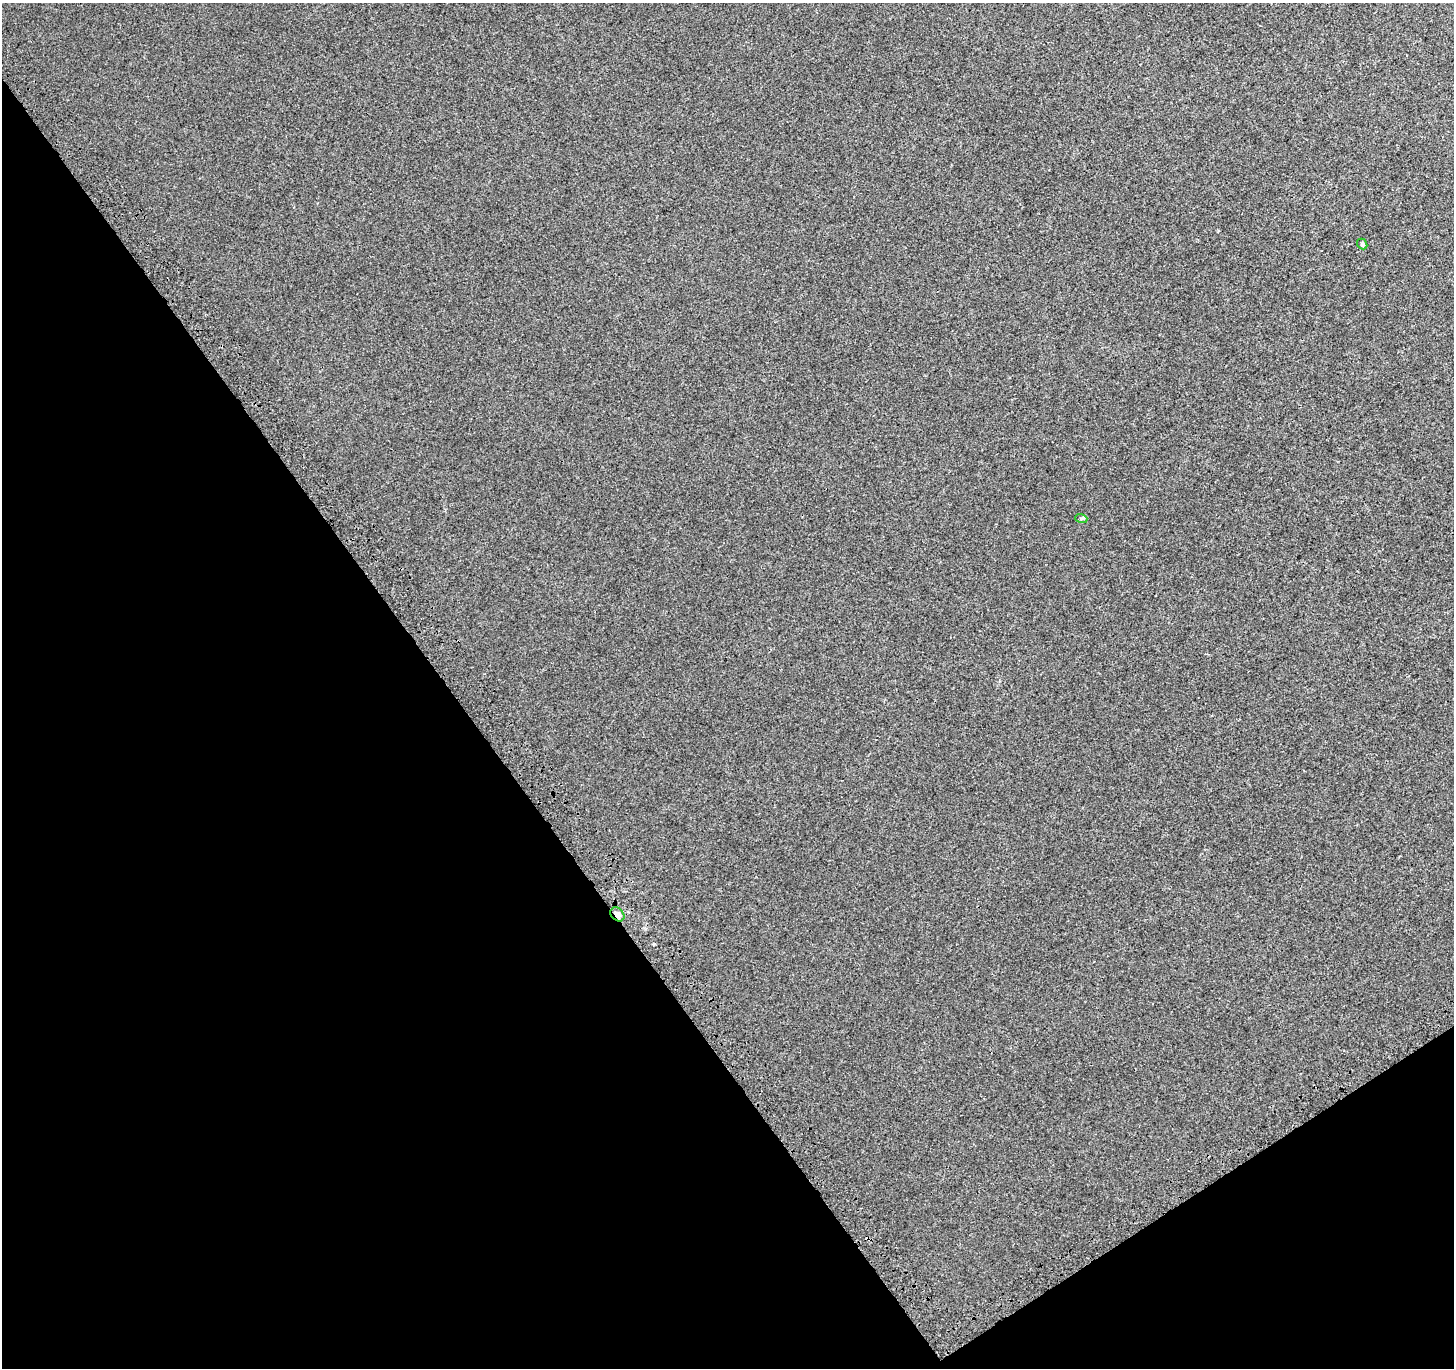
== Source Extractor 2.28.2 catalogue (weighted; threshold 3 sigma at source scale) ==
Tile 14 of 4 x 4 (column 2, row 4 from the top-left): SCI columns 1596-3047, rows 248-1613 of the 6099 x 6021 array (HDU 1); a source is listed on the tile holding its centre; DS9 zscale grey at full resolution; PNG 1456 x 1370 px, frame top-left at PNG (2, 3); each listed source drawn as its Kron ellipse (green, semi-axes under 4 px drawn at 4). Shown black and unused: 35% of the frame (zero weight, under 3 of 4 exposures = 9% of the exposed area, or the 3 px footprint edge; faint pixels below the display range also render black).
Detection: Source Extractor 2.28.2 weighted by HDU 2 'WHT'; one run over the whole footprint, this tile lists its part. Background 0.0015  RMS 0.003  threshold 0.0133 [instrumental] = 3 sigma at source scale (4.5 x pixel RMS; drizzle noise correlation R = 1.50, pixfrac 1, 0.0396/0.0396 arcsec/px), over >= 5 px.
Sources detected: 3; all 3 listed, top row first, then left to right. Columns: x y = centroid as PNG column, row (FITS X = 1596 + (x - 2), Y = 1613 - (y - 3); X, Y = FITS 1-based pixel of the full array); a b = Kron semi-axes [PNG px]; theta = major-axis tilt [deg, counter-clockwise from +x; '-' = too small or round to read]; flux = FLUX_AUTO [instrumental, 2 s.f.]
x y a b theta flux
1362 244 6 4 -48 0.39
1081 518 6 4 -17 0.4
617 914 8 6 -46 1.5
Overlapping masked pixels (flux is a lower limit): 1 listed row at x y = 617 914